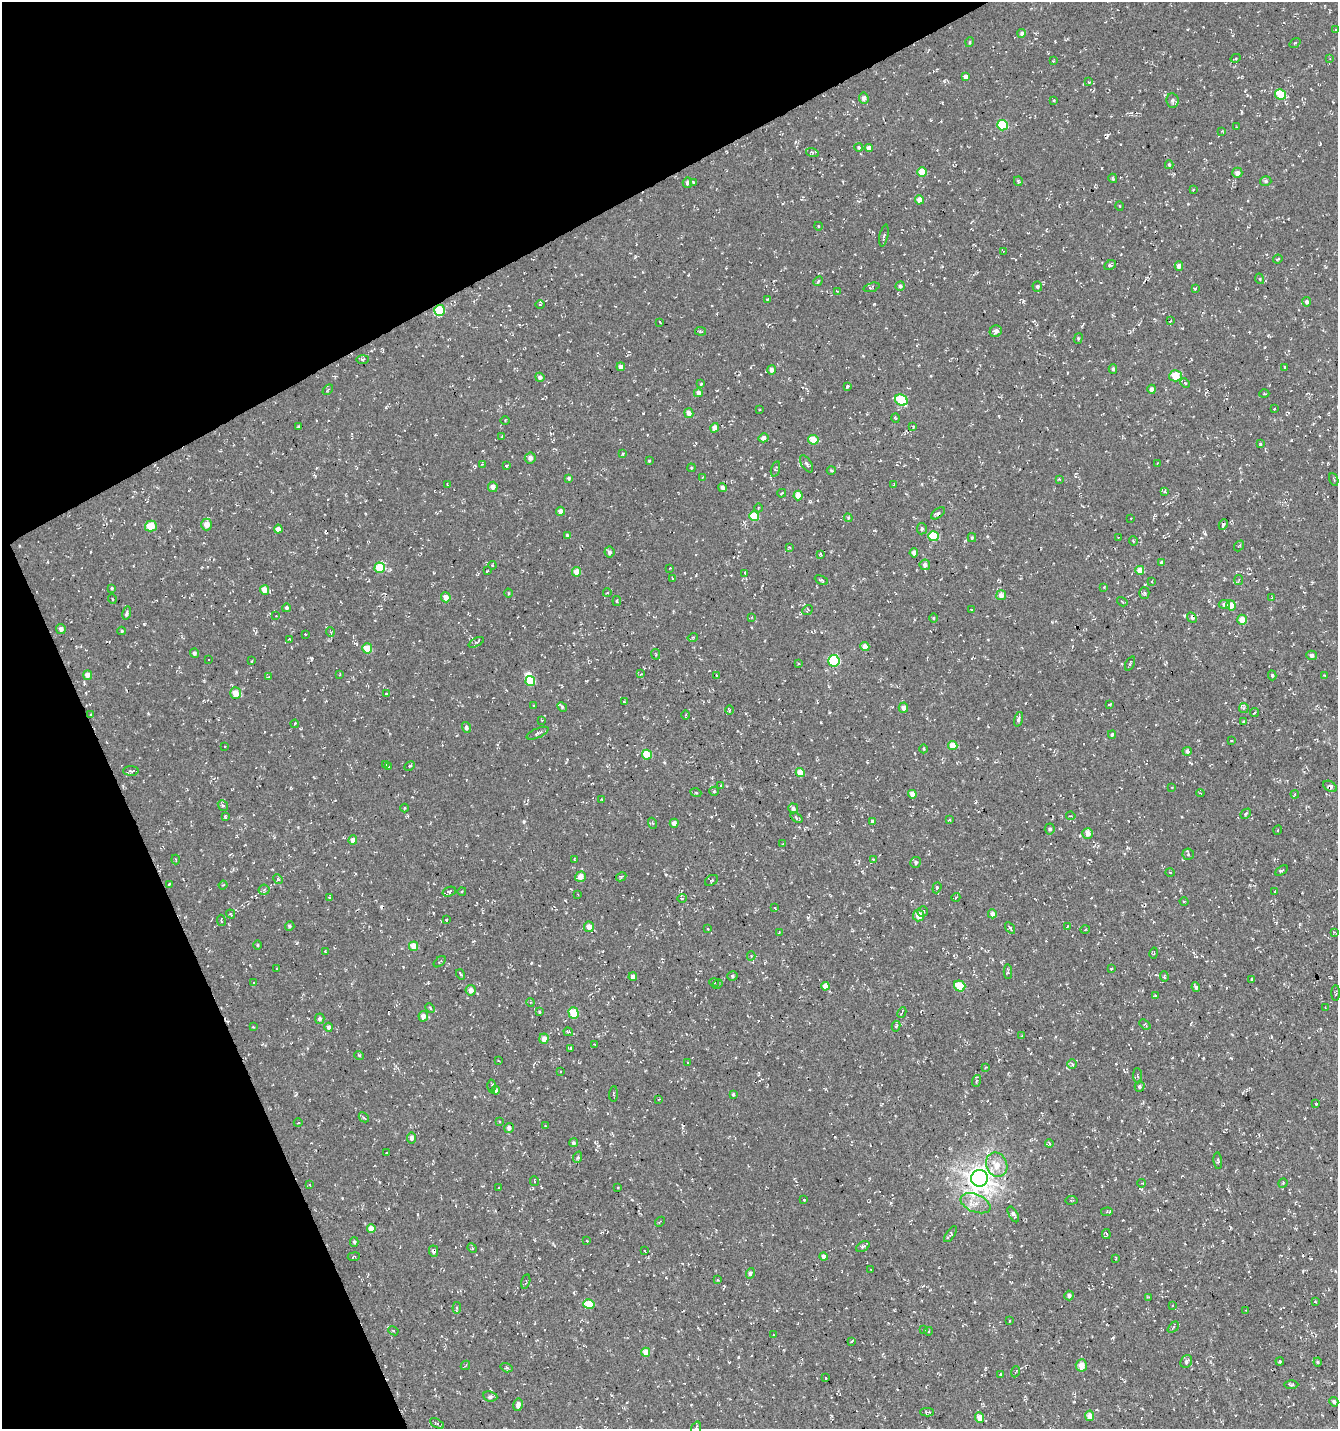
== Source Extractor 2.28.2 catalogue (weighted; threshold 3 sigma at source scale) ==
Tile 5 of 4 x 4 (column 1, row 2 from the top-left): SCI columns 151-1486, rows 2857-4283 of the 5583 x 5711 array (HDU 1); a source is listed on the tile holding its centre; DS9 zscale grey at full resolution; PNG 1340 x 1431 px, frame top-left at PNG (2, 2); each listed source drawn as its Kron ellipse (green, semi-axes under 4 px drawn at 4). Shown black and unused: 24% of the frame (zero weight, under 3 of 4 exposures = <1% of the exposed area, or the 3 px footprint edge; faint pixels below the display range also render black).
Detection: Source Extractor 2.28.2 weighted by HDU 2 'WHT'; one run over the whole footprint, this tile lists its part. Background -0.0018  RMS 0.0053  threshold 0.024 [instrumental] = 3 sigma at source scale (4.5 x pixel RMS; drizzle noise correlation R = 1.50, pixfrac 1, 0.0396/0.0396 arcsec/px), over >= 5 px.
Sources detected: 427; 1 inside a brighter object's white glare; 21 cosmic-ray / hot-pixel residue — neither listed nor drawn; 1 inside a brighter listed object's ellipse — not listed separately; the other 404 listed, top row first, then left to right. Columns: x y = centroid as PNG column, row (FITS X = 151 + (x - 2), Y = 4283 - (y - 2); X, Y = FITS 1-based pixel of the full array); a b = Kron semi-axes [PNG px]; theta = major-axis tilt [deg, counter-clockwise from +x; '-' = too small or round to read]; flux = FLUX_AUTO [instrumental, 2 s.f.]
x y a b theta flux
1336 30 4 3 - 0.53
1022 33 4 4 - 1.2
970 42 5 3 - 0.47
1295 43 6 3 36 0.52
1236 58 5 3 - 0.7
1330 58 4 3 - 0.38
1053 61 3 2 - 0.36
965 77 4 4 - 2
1088 82 4 3 - 0.37
1281 94 5 5 - 17
864 98 5 4 - 2.5
1054 100 4 3 - 0.44
1172 100 7 6 - 1.5
1002 125 5 5 - 22
1237 127 3 2 - 0.36
1222 131 3 3 - 0.4
859 147 4 4 - 0.95
869 148 4 4 - 2.8
812 152 6 4 -19 0.72
1169 165 4 3 - 0.63
922 172 5 5 - 8.6
1237 173 5 5 - 2.1
1113 178 5 3 - 0.62
1018 181 5 3 - 0.86
1266 181 6 4 15 0.99
687 183 5 5 - 1.6
693 183 3 2 - 0.47
1193 190 2 2 - 0.42
919 200 4 4 - 3.9
1119 206 4 3 - 0.46
818 226 4 3 - 0.38
884 236 11 3 78 1.4
1003 251 4 2 - 0.41
1278 259 5 3 - 0.62
1110 265 6 4 29 1.2
1179 266 4 4 - 2.7
1260 279 5 3 - 0.5
818 281 5 3 - 0.89
900 286 5 4 - 1.2
872 287 8 4 18 0.86
1037 287 5 5 - 1
1195 289 4 2 - 0.67
837 291 3 2 - 0.36
767 299 3 2 - 0.39
1307 302 4 4 - 1.5
540 305 5 3 - 0.48
440 310 5 5 - 19
1170 321 3 2 - 0.37
660 322 4 2 - 0.53
700 331 5 3 - 0.79
996 331 6 5 - 2.2
1078 338 5 4 - 0.65
363 359 6 3 0 0.69
621 367 4 4 - 2.1
1285 367 3 3 - 0.57
1113 369 4 4 - 0.97
771 370 5 4 - 1.7
1175 376 6 5 - 12
540 377 4 4 - 1.6
1185 383 5 3 - 0.57
701 384 3 3 - 0.46
847 386 3 3 - 1
1152 389 4 4 - 2.4
328 390 6 2 45 0.43
698 393 4 4 - 2
1264 394 5 3 - 0.54
901 400 6 5 - 27
1274 409 3 2 - 0.4
760 410 3 2 - 0.35
689 413 5 4 - 2.9
896 418 5 3 - 0.49
505 420 4 3 - 0.44
913 426 3 3 - 0.46
298 427 3 3 - 0.7
715 428 5 4 - 3.4
502 437 3 3 - 0.53
764 438 5 4 - 2.1
813 440 5 4 - 8.8
1260 444 4 3 - 0.71
623 454 4 3 - 0.51
530 458 6 5 - 2
649 461 3 3 - 0.45
482 464 4 4 - 0.52
807 464 9 5 -58 1.2
1158 464 4 2 - 0.44
506 466 3 3 - 2.4
691 468 4 3 - 0.47
775 469 8 4 74 1.1
831 470 4 4 - 0.62
703 477 4 3 - 0.49
569 478 4 3 - 0.79
1059 479 4 3 - 0.47
1334 479 7 2 -69 0.46
447 484 4 2 - 0.41
894 484 3 2 - 0.39
493 487 5 5 - 2.7
722 488 4 4 - 1.8
1165 491 4 4 - 0.83
782 493 4 2 - 0.56
798 495 5 4 - 6.4
758 508 4 3 - 0.42
560 511 4 4 - 2.8
938 513 8 4 39 1.1
754 516 5 5 - 14
848 518 4 4 - 0.58
1131 518 2 2 - 0.33
206 525 6 5 - 4.4
1223 525 5 3 - 1
151 526 6 5 - 9
278 529 4 4 - 2.7
922 529 5 5 - 1
567 535 4 4 - 0.54
933 536 5 5 - 20
1118 537 3 2 - 0.33
972 538 4 4 - 0.61
1133 541 5 3 - 0.44
1239 546 6 3 51 0.56
789 547 4 3 - 0.46
609 552 5 5 - 1.4
914 553 4 4 - 2.1
821 555 4 3 - 0.67
1161 562 4 4 - 1.1
492 565 4 3 - 0.5
925 565 5 5 - 2.3
380 568 5 5 - 14
670 568 3 2 - 0.33
1140 570 4 4 - 6.3
487 571 3 2 - 0.42
577 572 5 4 - 5.1
745 573 3 3 - 4.3
673 579 4 2 - 0.39
821 580 7 3 -25 0.75
1239 580 5 3 - 0.48
1152 582 3 2 - 0.36
1104 587 4 4 - 0.42
112 588 3 3 - 0.49
265 590 5 4 - 4.8
508 593 4 3 - 0.44
607 593 4 3 - 0.44
1144 593 5 5 - 0.87
1001 595 5 5 - 3
446 597 5 5 - 3.5
1271 598 3 2 - 0.47
112 599 5 3 - 0.49
617 601 5 3 - 0.63
1122 602 5 3 - 0.62
1224 604 5 4 - 1.8
1231 605 5 4 - 6.5
286 608 4 4 - 1.1
971 609 3 2 - 0.37
808 610 6 4 38 0.71
127 613 6 4 76 1.4
276 616 2 2 - 0.31
752 617 4 3 - 0.42
1192 617 6 3 -48 1
933 618 5 3 - 0.44
1242 620 5 5 - 5.7
61 629 5 4 - 2.1
122 631 4 4 - 0.5
330 632 5 3 - 0.55
305 634 2 2 - 0.38
693 637 5 3 - 0.5
289 639 3 2 - 0.42
476 642 8 3 27 0.87
865 646 4 4 - 4.5
367 648 5 5 - 8.4
194 653 4 4 - 1.4
656 654 5 2 - 0.46
1312 655 5 5 - 2.1
208 659 3 3 - 1.9
252 661 3 2 - 0.43
834 661 5 5 - 40
799 663 3 3 - 0.61
1130 663 7 2 65 0.65
340 674 3 2 - 0.39
641 674 4 4 - 0.56
88 675 4 4 - 3.1
716 675 3 2 - 0.32
1272 675 5 3 - 0.72
1324 675 4 3 - 0.45
268 677 3 3 - 0.41
530 681 5 5 - 13
235 693 5 5 - 6.5
386 694 4 3 - 0.51
624 701 3 3 - 0.59
1110 704 4 2 - 0.52
534 705 2 2 - 0.47
562 707 5 4 - 0.69
903 708 5 4 - 2.6
1244 708 5 5 - 0.76
729 710 5 3 - 0.51
1254 713 4 2 - 0.49
91 714 3 3 - 0.44
686 715 4 3 - 0.53
1018 719 7 4 73 1.3
542 720 3 2 - 0.32
1243 721 3 3 - 0.5
295 724 4 3 - 0.63
466 728 5 4 - 1.3
538 733 12 4 24 1.2
1112 734 4 3 - 0.86
1231 741 3 2 - 0.35
225 746 3 2 - 0.46
953 746 4 4 - 7.1
923 749 4 3 - 0.48
1187 751 4 4 - 1.7
647 755 5 5 - 14
385 764 4 3 - 0.45
410 766 5 4 - 0.65
388 767 3 3 - 0.73
131 771 8 5 -2 1.1
800 772 4 4 - 7.2
721 786 4 2 - 0.47
1330 786 7 5 -31 1.7
1172 787 3 2 - 0.3
714 791 4 4 - 0.6
696 793 5 3 - 0.52
1200 793 4 3 - 0.39
912 794 4 4 - 3.6
1295 794 4 4 - 0.57
602 799 3 2 - 0.43
223 805 6 4 -49 0.82
405 808 4 3 - 0.44
793 808 5 5 - 1.3
1246 814 6 3 46 0.56
225 816 3 3 - 0.44
1071 816 5 3 - 0.49
796 818 7 4 -37 0.87
950 820 3 3 - 0.42
872 821 4 4 - 1.5
652 823 5 3 - 0.58
674 823 4 4 - 2.8
1050 829 5 5 - 1.3
1278 830 5 3 - 0.41
1087 833 5 5 - 3.2
353 840 5 4 - 3.7
783 844 2 2 - 0.35
1188 854 6 5 - 0.88
574 859 3 2 - 0.45
873 859 3 2 - 0.73
175 860 5 2 - 0.49
916 862 5 5 - 1.1
1281 870 7 3 33 0.96
1170 873 4 3 - 0.5
580 877 5 5 - 4.7
621 877 5 3 - 0.71
278 879 5 4 - 0.68
711 880 7 5 32 0.86
169 884 4 3 - 0.51
223 885 4 3 - 0.45
937 888 6 4 71 0.61
264 890 5 5 - 0.92
462 891 4 3 - 0.42
1275 891 3 2 - 0.28
449 892 7 4 17 1.3
578 894 2 2 - 0.37
329 897 3 2 - 0.49
956 897 4 3 - 0.46
682 898 4 4 - 0.67
1184 901 4 3 - 0.44
775 908 4 3 - 0.48
922 911 5 5 - 0.86
231 914 5 3 - 0.53
992 914 4 4 - 2.4
919 916 6 5 - 5.5
221 920 6 2 -80 0.46
447 920 3 2 - 0.66
290 926 5 4 - 0.74
1068 926 4 2 - 0.36
589 927 5 5 - 3.1
707 928 3 2 - 0.4
1010 928 6 4 -56 0.8
1085 929 4 3 - 0.5
779 932 3 3 - 0.36
1334 932 3 3 - 0.54
257 945 4 3 - 0.53
414 946 5 4 - 8.8
325 952 3 3 - 0.53
1154 953 5 2 - 0.49
751 956 4 4 - 0.65
440 962 7 3 41 0.52
277 969 3 2 - 0.31
1111 969 3 2 - 0.61
1008 972 7 4 88 0.95
461 974 5 3 - 0.68
732 976 5 4 - 0.97
633 977 4 4 - 2.6
1164 977 5 4 - 0.76
1252 979 4 3 - 0.63
254 983 4 2 - 0.36
714 983 5 3 - 0.5
718 984 5 4 - 0.7
825 986 4 4 - 5.2
960 986 6 5 - 10
1196 987 5 4 - 1.2
471 990 5 5 - 2.8
1336 993 8 3 89 0.63
1155 995 3 3 - 0.48
530 1002 4 3 - 0.53
1325 1007 3 2 - 0.42
430 1008 5 3 - 0.55
539 1012 4 3 - 0.62
902 1012 5 2 - 0.51
574 1013 6 5 - 16
423 1016 5 4 - 2.9
320 1019 5 4 - 1.4
1145 1024 6 4 -40 0.72
896 1026 5 4 - 0.92
253 1027 3 2 - 0.44
329 1027 4 4 - 1.6
568 1032 5 4 - 0.76
1022 1036 3 3 - 0.44
544 1039 5 5 - 3.7
594 1044 4 2 - 0.3
570 1048 4 3 - 0.9
359 1055 5 3 - 0.49
498 1060 3 2 - 0.33
688 1062 3 2 - 0.41
1072 1064 5 4 - 0.98
985 1068 4 3 - 0.47
560 1071 3 2 - 0.32
1137 1076 8 4 -88 0.81
976 1081 6 3 70 0.63
492 1086 6 3 88 0.7
1140 1086 5 4 - 1.2
496 1090 4 4 - 1.4
613 1094 8 3 86 0.71
733 1094 3 3 - 0.69
659 1099 3 2 - 0.37
1316 1104 3 2 - 0.55
364 1117 5 3 - 0.62
500 1121 3 3 - 0.64
298 1123 4 3 - 0.38
545 1126 2 2 - 0.35
509 1128 5 4 - 1.7
411 1138 5 4 - 2.1
573 1143 4 4 - 1
1049 1143 4 3 - 1.1
387 1153 3 2 - 0.41
578 1157 6 4 71 0.76
1218 1161 8 3 -84 0.86
997 1165 12 10 -65 6.5
979 1178 8 8 - 480
534 1181 5 2 - 0.4
1142 1183 4 3 - 0.42
1283 1183 5 4 - 0.5
310 1185 4 2 - 0.3
498 1188 3 2 - 0.38
618 1188 3 2 - 0.64
804 1200 3 3 - 0.44
1071 1200 6 3 9 0.56
975 1203 16 8 -22 4.9
1107 1212 6 4 7 0.79
1013 1214 9 4 -60 1.5
660 1222 5 2 - 0.41
371 1229 4 4 - 5
951 1234 9 4 54 0.98
1106 1234 5 3 - 0.66
587 1241 3 2 - 0.33
354 1242 5 4 - 0.8
863 1247 7 4 33 1.1
472 1248 5 4 - 0.53
433 1251 5 4 - 1.5
644 1251 3 2 - 0.49
824 1256 4 4 - 2.1
354 1257 6 3 8 0.5
1115 1258 3 2 - 0.46
871 1270 3 2 - 0.38
750 1273 5 4 - 1.4
717 1280 3 3 - 0.48
526 1282 7 3 77 0.64
1069 1296 5 4 - 1.5
1149 1297 4 4 - 0.47
1315 1302 3 3 - 0.45
589 1304 5 5 - 13
1173 1306 3 2 - 0.42
457 1308 5 3 - 0.5
1246 1310 3 2 - 0.42
1009 1321 3 2 - 0.35
1173 1327 6 2 45 0.5
923 1330 4 3 - 0.47
393 1331 5 4 - 0.71
929 1331 4 3 - 0.38
773 1335 4 2 - 0.36
852 1341 4 2 - 0.6
646 1352 5 4 - 6.1
1186 1361 7 5 54 1.5
1280 1361 4 3 - 0.49
1318 1362 4 4 - 0.59
465 1365 5 3 - 0.46
1081 1365 6 5 - 4.5
507 1368 6 4 -18 0.88
1015 1372 5 3 - 0.59
1001 1374 4 3 - 0.54
826 1378 3 3 - 1.6
1291 1385 7 3 -1 0.72
490 1396 7 5 -8 1.3
1334 1402 5 4 - 1.1
518 1405 6 4 79 2.5
927 1412 6 3 0 0.8
1089 1416 5 4 - 5.3
979 1418 5 4 - 5
437 1423 7 3 -30 0.7
696 1428 7 4 70 1.2
Overlapping masked pixels (flux is a lower limit): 3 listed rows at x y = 440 310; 1330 786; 433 1251
Isophote crosses this tile's border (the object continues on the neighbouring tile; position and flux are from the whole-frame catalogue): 1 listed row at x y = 696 1428
Unlisted compact peaks at least as high as the median listed source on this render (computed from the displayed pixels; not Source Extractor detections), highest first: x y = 144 624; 524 821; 874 304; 643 413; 738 1357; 297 943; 1184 615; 1205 534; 1291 440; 808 917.